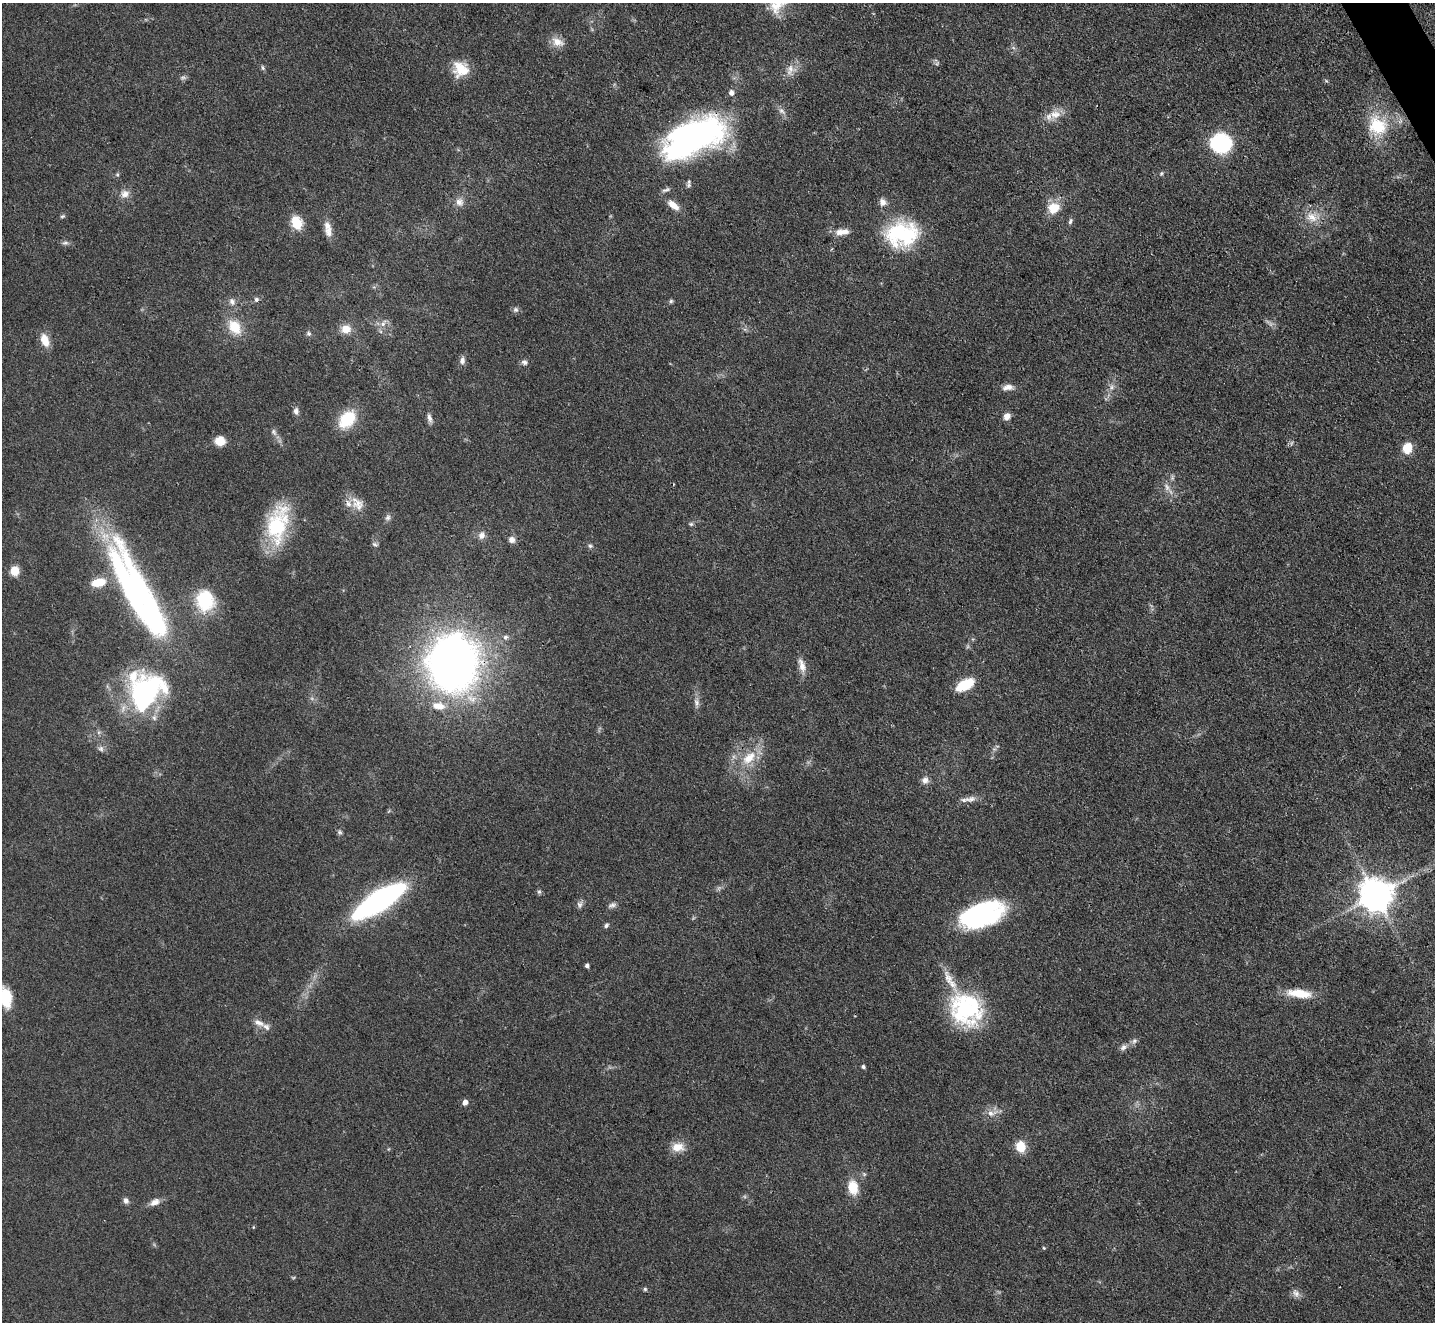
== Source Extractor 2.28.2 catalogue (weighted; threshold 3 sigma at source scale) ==
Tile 10 of 4 x 4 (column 2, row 3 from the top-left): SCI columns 1437-2869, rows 1613-2932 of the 5739 x 5728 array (HDU 1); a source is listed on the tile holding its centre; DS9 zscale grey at full resolution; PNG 1437 x 1324 px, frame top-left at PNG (2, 3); no overlay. Shown black and unused: <1% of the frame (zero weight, under 3 of 4 exposures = <1% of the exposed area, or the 3 px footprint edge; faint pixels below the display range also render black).
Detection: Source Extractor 2.28.2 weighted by HDU 2 'WHT'; one run over the whole footprint, this tile lists its part. Background 0.0737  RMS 0.0063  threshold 0.0283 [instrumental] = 3 sigma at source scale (4.5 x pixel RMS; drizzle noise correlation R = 1.50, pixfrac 1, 0.05/0.05 arcsec/px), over >= 5 px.
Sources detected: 112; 2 too faint to see at this stretch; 4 inside a brighter object's white glare — not listed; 6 inside a brighter listed object's ellipse — not listed separately; the other 100 listed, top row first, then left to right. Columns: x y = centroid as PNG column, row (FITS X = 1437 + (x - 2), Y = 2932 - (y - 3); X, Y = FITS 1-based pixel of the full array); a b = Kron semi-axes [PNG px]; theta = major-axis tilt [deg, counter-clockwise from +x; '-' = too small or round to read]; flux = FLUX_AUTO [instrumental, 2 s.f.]
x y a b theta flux
776 5 29 18 62 17
557 42 17 10 -23 6.7
263 68 7 5 -72 1.2
461 69 19 18 - 14
791 70 18 14 70 7.2
183 78 8 6 10 1.6
1326 81 6 4 -19 0.82
731 93 7 7 - 2.5
1055 114 18 13 7 8.2
1377 126 28 24 -54 30
693 137 67 32 26 200
1221 143 23 21 -7 44
1161 173 6 5 - 0.95
117 175 6 4 0 0.89
689 185 8 6 -16 1.7
666 190 13 5 21 1.9
125 194 12 10 18 4.8
459 202 11 9 57 4.3
882 202 10 9 - 3.7
673 205 19 9 -39 6.7
1054 208 13 11 24 13
62 216 7 4 26 1.1
1312 217 21 14 -8 11
1070 221 9 5 71 1.6
297 223 6 6 - 50
329 232 14 11 -90 4.7
842 232 18 8 4 6.3
902 234 39 28 7 55
65 243 9 6 9 1.8
256 299 7 6 - 1.7
671 301 5 5 - 1.1
232 302 10 7 -60 3.2
516 310 7 7 - 1.8
383 324 11 7 49 3.7
235 327 20 15 -55 15
346 329 12 11 - 7.1
309 333 6 6 - 1.4
45 340 16 9 -70 9.1
462 360 10 7 81 2.9
524 362 9 7 -8 2.1
1008 387 15 8 6 4.2
1112 387 10 6 60 3
296 411 9 7 -77 2.6
1007 416 8 7 - 4
429 418 12 5 -77 2.7
347 419 19 13 48 26
274 432 10 6 -62 2.2
220 441 11 10 - 8.3
1407 448 11 9 70 13
1167 487 11 7 -81 3.4
357 504 22 13 -54 8.8
388 517 9 7 65 2.2
278 524 48 24 77 49
691 524 6 5 - 1.1
482 535 10 8 88 3.9
512 540 8 8 - 3.3
375 544 9 5 -19 1.4
590 546 6 5 - 1.3
15 571 6 6 - 17
98 582 15 8 13 14
132 593 144 20 -64 160
205 600 22 18 -82 36
505 637 7 6 - 1.7
453 663 43 37 87 450
802 665 19 8 -73 5.6
965 685 18 9 28 21
146 692 45 33 49 110
696 703 13 7 -77 3.2
438 706 21 11 -9 10
101 749 8 8 - 2.2
749 758 24 13 42 17
925 780 9 9 - 3.4
971 799 18 8 8 4.1
339 832 7 5 -35 1.3
539 892 6 5 - 1.2
1376 895 10 9 - 1400
379 901 43 13 33 220
580 904 10 7 78 2.3
612 905 12 7 19 2.3
981 913 44 19 22 86
606 925 7 5 48 1.5
587 966 4 4 - 2
1299 993 31 10 -6 15
5 997 23 12 -78 21
965 1010 45 33 -37 64
259 1023 18 7 -26 4.6
1134 1041 8 7 - 2
1123 1047 10 7 49 2.5
863 1067 5 4 - 1.5
465 1102 6 5 - 3.5
991 1113 11 8 -21 4.5
678 1147 17 11 0 8.4
1020 1147 6 5 - 39
853 1187 16 11 -78 14
126 1201 8 7 - 2.3
155 1202 14 8 23 4.4
253 1227 4 4 - 0.57
1044 1248 4 4 - 0.67
645 1289 5 5 - 0.94
1296 1293 12 8 -60 3.3
Overlapping masked pixels (flux is a lower limit): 1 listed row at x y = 693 137
Isophote crosses this tile's border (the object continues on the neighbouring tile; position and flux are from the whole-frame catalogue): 2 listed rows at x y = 776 5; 5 997